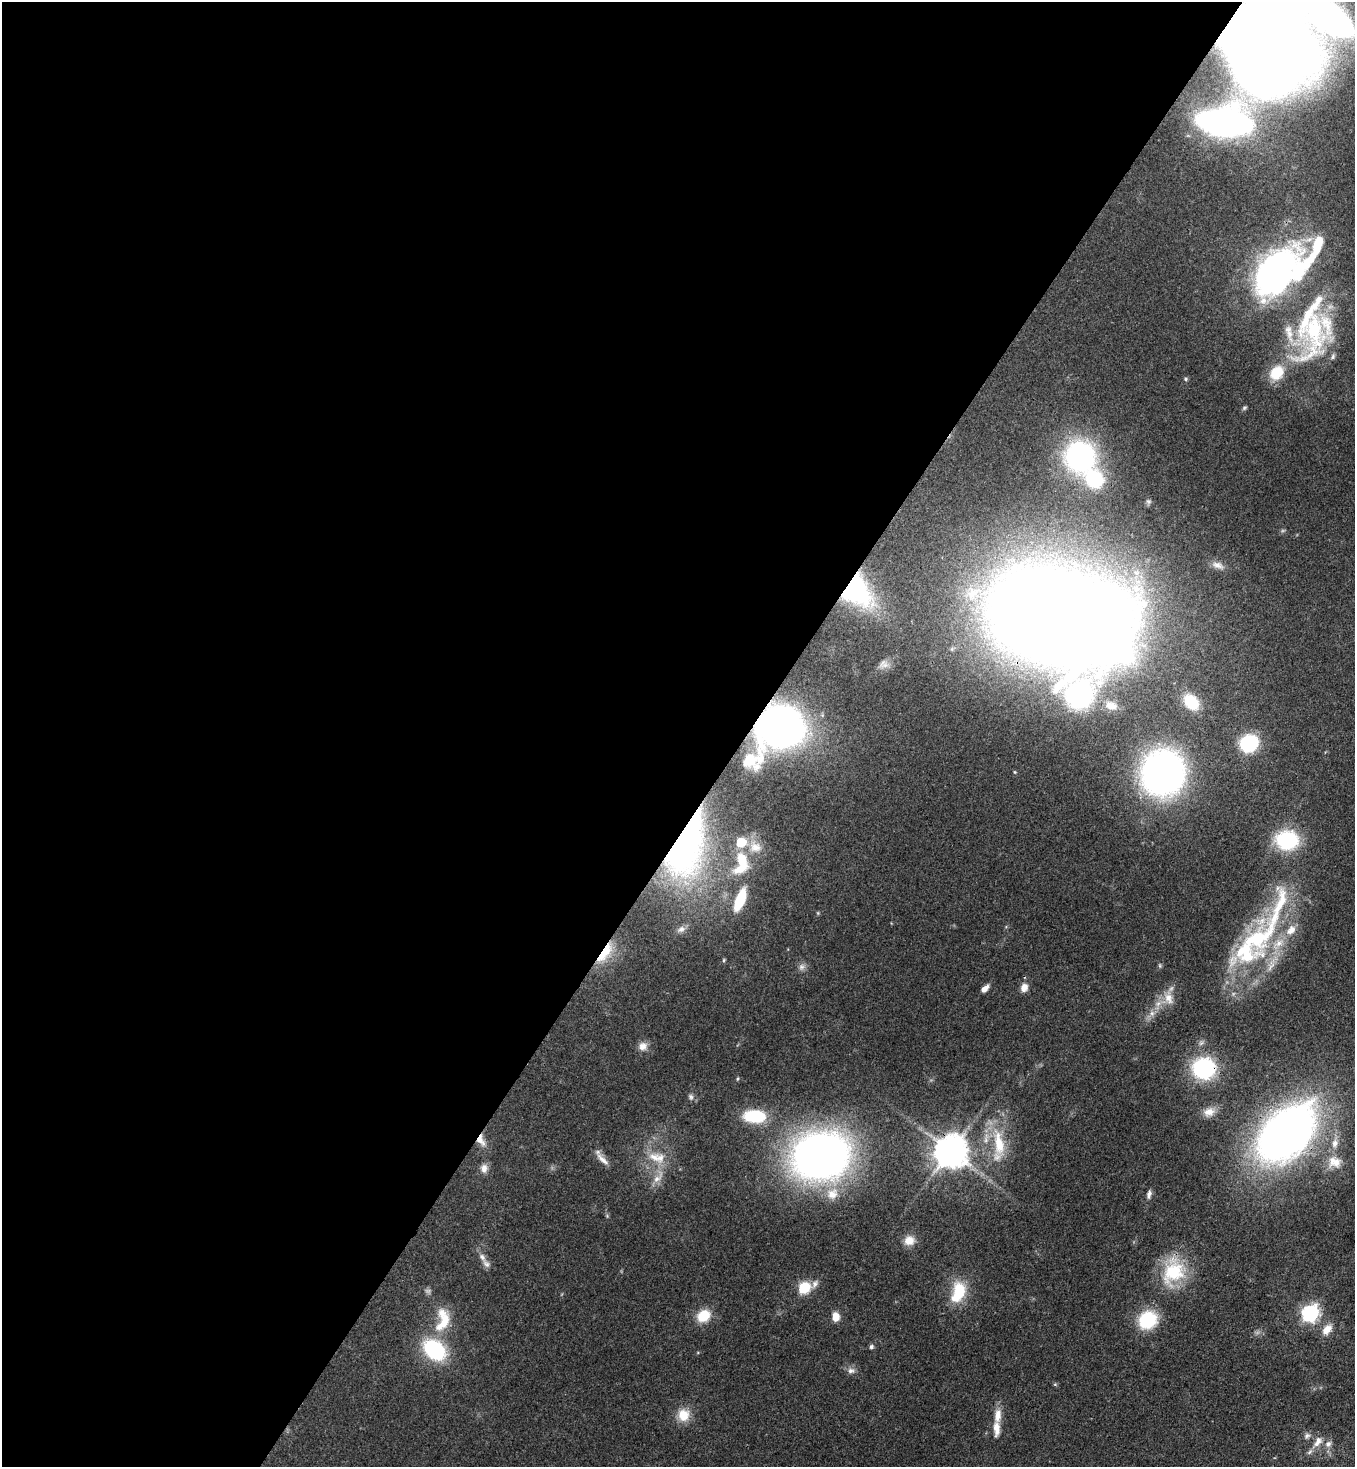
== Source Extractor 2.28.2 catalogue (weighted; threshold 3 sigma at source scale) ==
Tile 5 of 4 x 4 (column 1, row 2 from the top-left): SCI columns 366-1718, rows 2990-4454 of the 6003 x 5980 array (HDU 1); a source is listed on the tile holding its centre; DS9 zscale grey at full resolution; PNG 1357 x 1469 px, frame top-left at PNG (2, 2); no overlay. Shown black and unused: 55% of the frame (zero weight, under 3 of 4 exposures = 7% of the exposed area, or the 3 px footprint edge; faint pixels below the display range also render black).
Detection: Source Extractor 2.28.2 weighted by HDU 2 'WHT'; one run over the whole footprint, this tile lists its part. Background 0.0796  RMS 0.0039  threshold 0.0176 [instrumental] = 3 sigma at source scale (4.5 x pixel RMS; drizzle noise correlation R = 1.50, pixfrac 1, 0.05/0.05 arcsec/px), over >= 5 px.
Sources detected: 104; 3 too faint to see at this stretch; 3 inside a brighter object's white glare — not listed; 20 inside a brighter listed object's ellipse — not listed separately; the other 78 listed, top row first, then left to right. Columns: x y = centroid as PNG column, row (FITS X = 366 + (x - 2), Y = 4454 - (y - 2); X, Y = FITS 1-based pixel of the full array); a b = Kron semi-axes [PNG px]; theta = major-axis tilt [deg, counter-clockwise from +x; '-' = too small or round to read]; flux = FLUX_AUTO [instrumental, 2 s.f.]
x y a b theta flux
1330 18 32 14 -36 200
1270 46 58 53 -78 1000
1224 123 30 15 -4 280
1314 251 66 14 61 23
1274 272 40 23 56 190
1314 330 77 28 82 58
1277 373 20 16 48 12
1186 379 6 5 - 0.6
1244 408 7 5 32 0.69
1080 457 34 33 - 81
1148 502 8 7 - 0.99
1218 565 17 8 -18 2.8
856 591 34 26 -51 48
1044 612 75 62 0 1000
883 664 13 11 19 2.3
1079 695 114 59 58 140
1191 702 17 12 -50 15
781 727 29 26 12 280
1249 743 14 13 - 31
751 760 24 17 15 19
1163 773 29 27 69 220
1287 840 19 16 -2 38
741 842 6 6 - 17
686 846 66 34 73 150
755 847 17 15 -24 5.9
742 860 23 12 -69 11
740 900 21 8 68 19
818 913 5 4 - 0.42
681 929 13 8 26 2.2
1258 938 59 35 41 56
605 953 32 12 55 15
724 960 6 4 84 0.55
1160 965 6 5 - 0.64
802 967 11 9 47 1.9
985 988 9 5 42 2.7
1024 988 10 8 70 3.2
1168 998 20 15 86 6.5
1152 1013 8 6 -70 1.6
643 1046 12 11 - 3
1204 1068 21 19 -9 43
737 1079 5 3 - 0.41
691 1097 9 6 -70 1.2
1209 1112 17 12 21 4.5
754 1116 20 11 -2 24
1286 1133 50 30 45 320
481 1140 17 10 -63 4.3
1335 1143 13 8 81 3.3
999 1144 45 15 -81 17
950 1151 10 10 - 970
821 1156 40 32 12 330
654 1157 21 13 -33 7.7
602 1159 23 7 -46 3.2
1334 1162 19 15 -16 6.5
484 1168 12 9 84 2.8
658 1177 25 9 54 5.2
832 1194 20 16 38 8.1
1149 1194 11 6 76 1.7
607 1216 6 4 -47 0.53
909 1240 14 12 13 5
482 1257 13 8 -54 2.4
1173 1271 37 28 67 24
804 1288 8 6 23 42
959 1290 26 18 -73 13
1310 1313 7 7 - 140
703 1316 16 13 36 9.3
836 1317 10 8 -87 4.3
1148 1320 19 17 43 24
443 1322 33 14 59 11
1327 1330 15 10 51 4.7
871 1347 6 5 - 0.94
434 1350 21 15 -39 40
851 1371 11 8 2 2
1055 1384 5 5 - 0.51
684 1415 16 15 - 7.5
998 1415 19 9 85 5
1307 1436 9 8 - 1.6
1318 1442 20 10 53 4.6
1328 1444 9 8 - 2.2
Overlapping masked pixels (flux is a lower limit): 10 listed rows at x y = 1270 46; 856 591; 1044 612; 781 727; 686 846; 605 953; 1204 1068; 1286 1133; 481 1140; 950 1151
Isophote crosses this tile's border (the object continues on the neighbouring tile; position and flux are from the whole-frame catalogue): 2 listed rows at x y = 1330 18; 1270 46